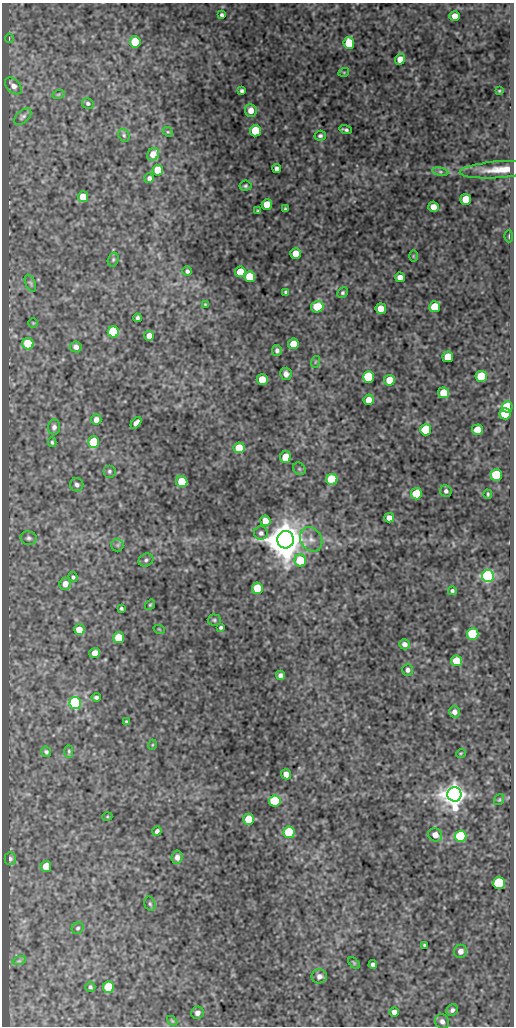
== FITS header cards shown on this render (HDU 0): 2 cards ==
NAXIS1  =                  512
NAXIS2  =                 1024

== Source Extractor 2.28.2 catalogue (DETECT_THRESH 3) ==
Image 512 x 1024 px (HDU 0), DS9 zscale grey, 1 PNG px = 1 image px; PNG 516 x 1028 px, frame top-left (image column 1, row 1024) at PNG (2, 3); each listed source drawn as its Kron ellipse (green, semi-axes under 4 px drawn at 4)
Background 49.3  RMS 0.55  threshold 1.66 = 3 sigma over >= 5 px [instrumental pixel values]
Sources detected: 148; all 148 listed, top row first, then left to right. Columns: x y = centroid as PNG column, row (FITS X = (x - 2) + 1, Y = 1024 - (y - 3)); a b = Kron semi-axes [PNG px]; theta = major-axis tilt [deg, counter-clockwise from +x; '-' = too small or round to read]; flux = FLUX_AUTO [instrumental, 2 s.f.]
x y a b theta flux
222 15 4 4 - 81
455 16 5 5 - 370
9 38 5 3 - 36
135 42 6 5 - 2000
349 43 6 5 - 1600
400 59 5 5 - 370
344 72 5 3 - 34
13 86 10 6 -46 210
242 91 4 3 - 82
499 91 4 3 - 37
58 95 6 4 20 46
88 103 6 5 - 74
251 110 6 6 - 330
23 117 10 6 44 110
346 130 6 3 -17 76
255 131 5 5 - 1800
168 132 5 4 - 49
124 135 7 5 -69 76
320 136 6 5 - 79
153 154 6 5 - 440
277 169 4 4 - 130
158 170 5 5 - 900
499 170 39 8 4 740
440 172 8 4 -8 87
149 178 5 4 - 110
245 186 6 5 - 68
83 197 5 5 - 650
466 199 5 5 - 980
267 205 5 5 - 1200
433 207 5 5 - 350
285 209 3 3 - 50
258 211 3 3 - 48
509 236 6 3 -90 44
296 253 5 5 - 570
413 256 6 4 90 40
113 260 7 5 75 64
187 271 5 4 - 88
240 272 5 5 - 860
249 277 5 5 - 1200
400 277 5 4 - 240
30 283 9 5 -66 78
286 292 4 4 - 71
343 293 5 5 - 67
205 304 3 2 - 28
317 307 6 5 - 1300
435 307 5 5 - 1700
381 309 5 5 - 570
137 318 4 3 - 80
33 323 4 4 - 37
113 332 5 5 - 3600
149 336 5 5 - 330
28 344 6 5 - 1400
293 344 5 5 - 740
76 347 6 5 - 170
277 350 5 5 - 97
448 357 5 5 - 1000
315 362 6 3 71 44
286 374 6 5 - 180
481 376 5 5 - 1800
369 377 5 5 - 3600
262 380 5 5 - 870
389 380 5 5 - 770
444 393 5 5 - 900
369 400 5 5 - 340
507 407 5 5 - 2100
505 414 6 5 - 2300
96 420 5 5 - 200
136 423 6 4 50 170
54 427 7 6 - 120
426 430 5 5 - 2100
477 430 5 5 - 620
52 442 5 3 - 55
94 442 6 5 - 1700
239 448 5 5 - 910
286 457 6 5 - 670
299 469 7 5 -45 76
109 471 6 6 - 79
496 475 5 5 - 2700
332 479 5 5 - 3000
182 482 6 5 - 1300
77 485 6 6 - 110
446 491 6 5 - 110
416 494 5 5 - 1400
488 494 4 3 - 49
389 518 5 5 - 270
265 521 5 5 - 450
261 533 7 7 - 120
29 538 8 6 -12 100
311 539 13 10 -57 330
286 540 9 8 - 130000
117 545 6 6 - 80
146 560 7 6 - 96
300 560 6 6 - 1200
488 576 6 6 - 12000
73 577 5 4 - 66
65 584 6 5 - 280
257 588 5 5 - 1600
452 591 4 4 - 71
150 605 5 4 - 47
121 608 3 3 - 55
214 620 6 5 - 69
221 627 3 3 - 66
159 629 6 3 -19 30
79 630 5 5 - 450
473 634 6 5 - 3100
119 638 5 5 - 930
404 644 5 5 - 170
95 653 5 5 - 360
456 661 5 5 - 850
408 670 6 5 - 110
280 675 5 4 - 160
96 697 4 3 - 85
75 703 6 6 - 6500
454 712 5 5 - 190
126 721 3 3 - 42
152 745 5 3 - 34
69 751 6 4 -89 56
46 752 5 5 - 66
461 753 5 3 - 35
286 774 5 5 - 310
454 794 7 7 - 52000
499 800 6 4 53 48
275 801 5 5 - 2300
107 817 5 3 - 34
249 819 5 5 - 1100
157 831 5 4 - 110
289 832 6 5 - 2600
435 835 7 6 - 320
460 836 6 5 - 5100
177 857 6 5 - 200
10 859 6 5 - 96
46 866 5 5 - 540
499 883 6 6 - 4200
150 904 7 5 -73 68
78 928 6 5 - 68
424 945 4 3 - 50
461 951 6 6 - 240
19 961 7 4 18 62
354 963 7 4 -46 46
373 965 4 4 - 110
319 976 8 7 - 160
90 987 5 5 - 65
109 987 5 5 - 1800
452 1010 6 5 - 100
394 1012 4 4 - 180
197 1013 6 6 - 160
172 1021 6 3 -45 39
442 1021 7 6 - 160